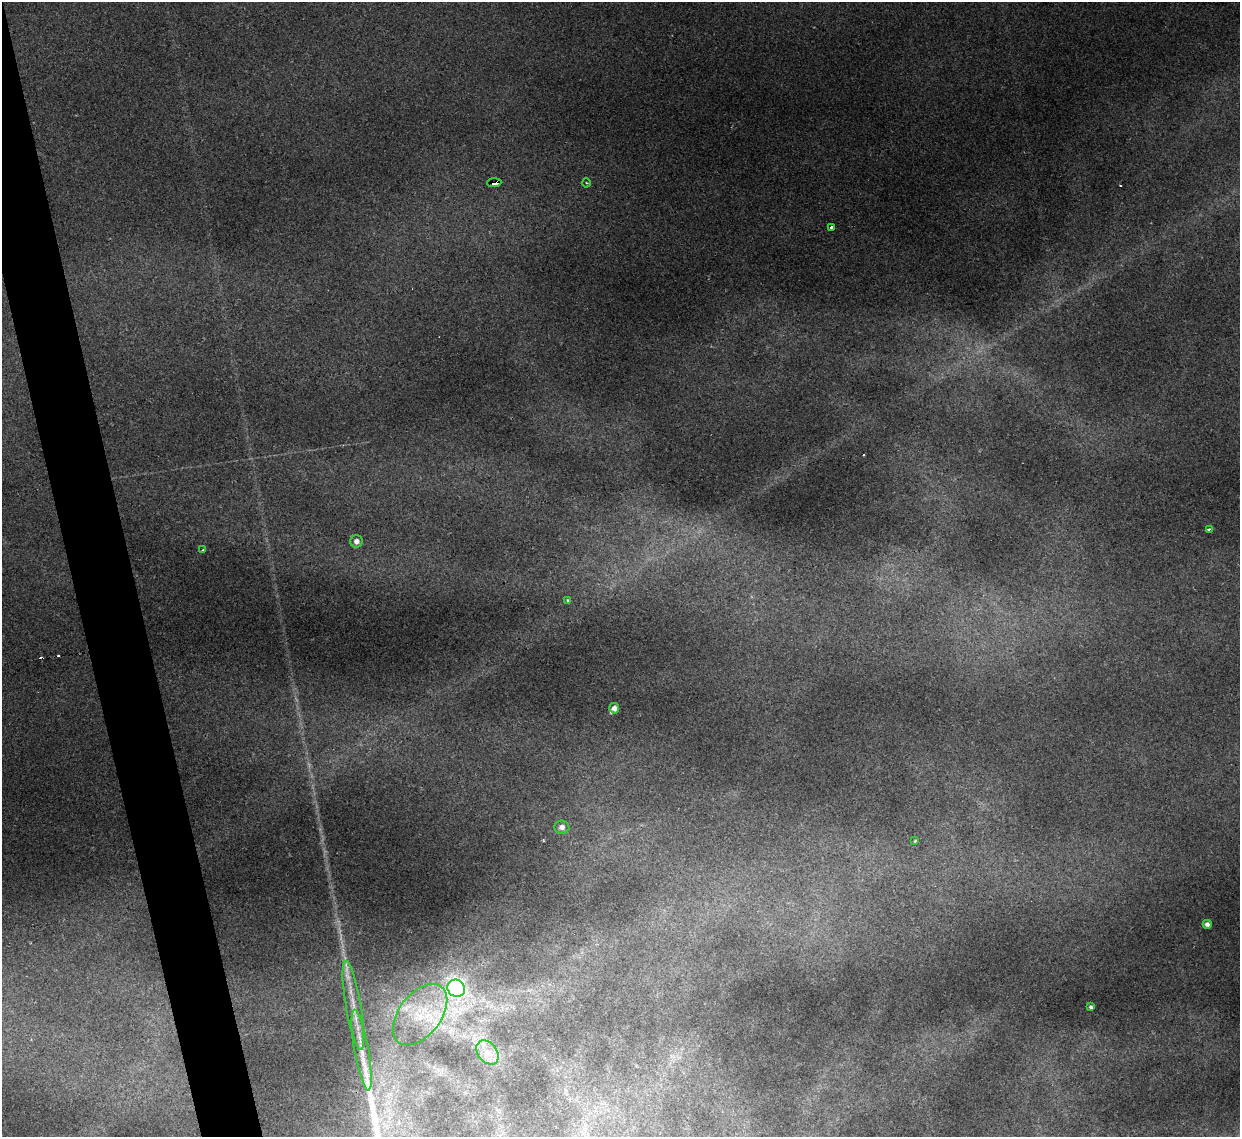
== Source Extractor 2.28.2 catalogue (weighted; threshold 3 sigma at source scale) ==
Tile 11 of 4 x 4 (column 3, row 3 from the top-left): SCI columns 2475-3712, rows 1386-2520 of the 4949 x 4930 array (HDU 1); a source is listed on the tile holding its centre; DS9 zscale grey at full resolution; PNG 1242 x 1139 px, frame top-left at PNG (2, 2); each listed source drawn as its Kron ellipse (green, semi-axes under 4 px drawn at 4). Shown black and unused: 4% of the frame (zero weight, under 2 of 3 exposures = <1% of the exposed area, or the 3 px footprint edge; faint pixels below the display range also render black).
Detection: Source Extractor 2.28.2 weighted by HDU 2 'WHT'; one run over the whole footprint, this tile lists its part. Background 0.16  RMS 0.0093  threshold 0.0417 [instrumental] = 3 sigma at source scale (4.5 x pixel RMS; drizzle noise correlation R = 1.50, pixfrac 1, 0.05/0.05 arcsec/px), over >= 5 px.
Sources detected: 23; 1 too faint to see at this stretch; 3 cosmic-ray / hot-pixel residue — neither listed nor drawn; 2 inside a brighter listed object's ellipse — not listed separately; the other 17 listed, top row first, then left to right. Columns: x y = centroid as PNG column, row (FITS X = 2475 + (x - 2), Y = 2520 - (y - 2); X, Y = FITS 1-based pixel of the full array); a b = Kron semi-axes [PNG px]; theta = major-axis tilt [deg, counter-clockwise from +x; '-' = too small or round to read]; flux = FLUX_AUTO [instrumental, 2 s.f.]
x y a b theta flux
494 183 7 3 3 67
586 183 4 3 - 0.95
832 228 4 4 - 3.9
1209 529 4 2 - 2.6
356 541 6 6 - 4.8
203 550 3 3 - 0.84
568 600 4 3 - 2
614 708 5 5 - 5.1
562 827 7 6 - 5
915 841 3 3 - 0.87
1207 924 4 4 - 3.4
456 988 9 8 - 330
353 1005 45 7 -80 23
1091 1007 4 3 - 1.9
420 1015 35 21 52 48
362 1050 41 7 -80 20
487 1053 13 9 -52 9.3
Overlapping masked pixels (flux is a lower limit): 1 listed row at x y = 494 183